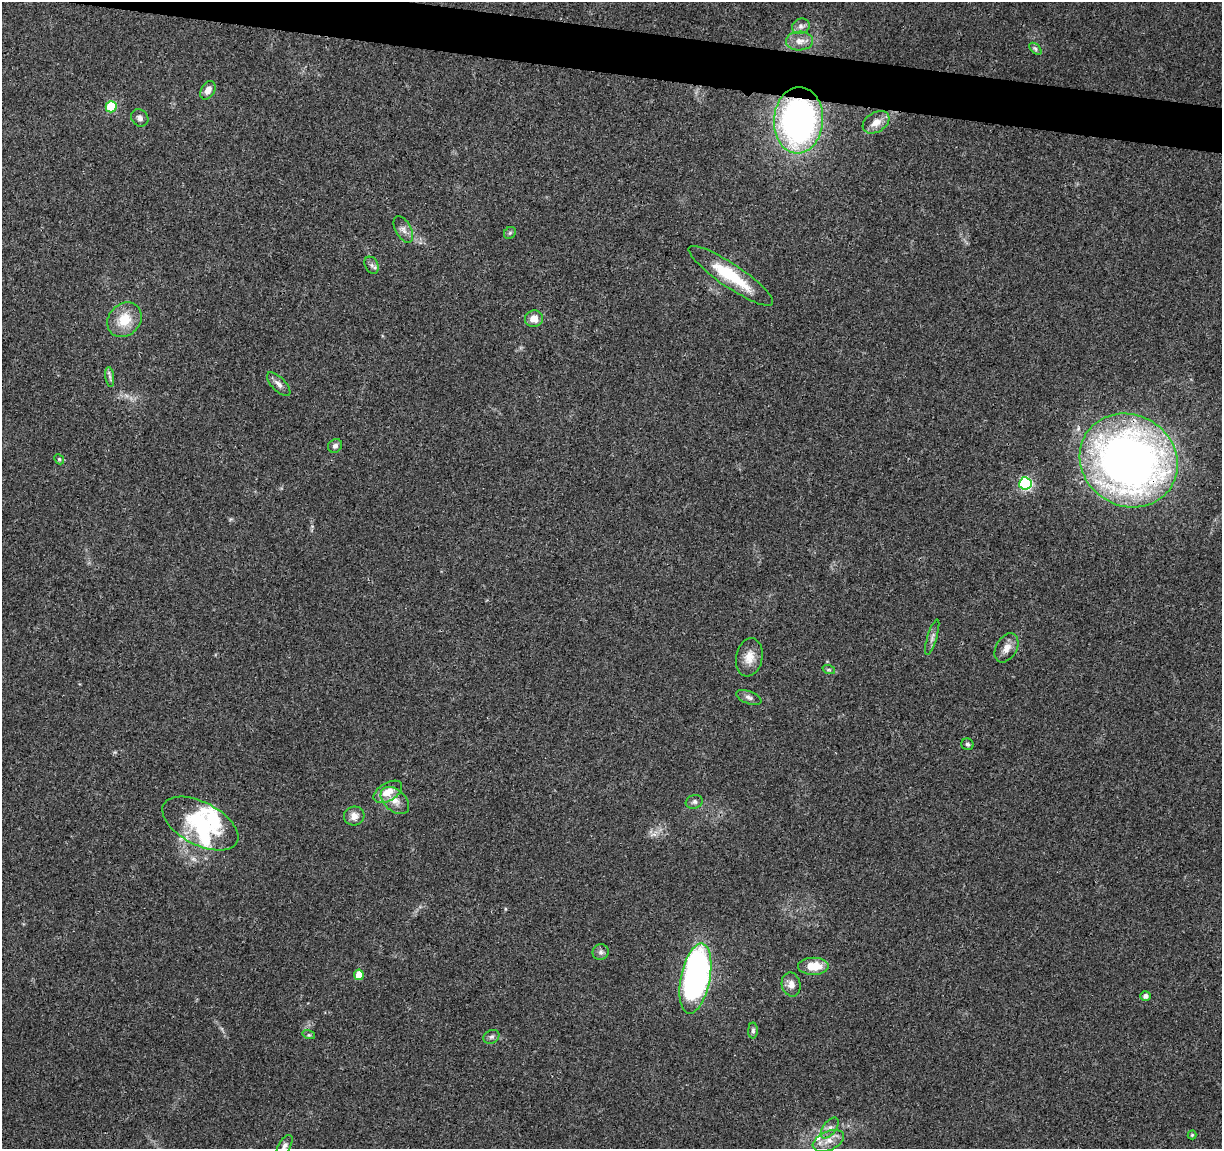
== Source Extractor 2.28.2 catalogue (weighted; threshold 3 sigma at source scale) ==
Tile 11 of 4 x 4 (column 3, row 3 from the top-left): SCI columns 2447-3666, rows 1378-2524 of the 4906 x 5106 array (HDU 1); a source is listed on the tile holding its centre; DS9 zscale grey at full resolution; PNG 1224 x 1151 px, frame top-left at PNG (2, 2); each listed source drawn as its Kron ellipse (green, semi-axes under 4 px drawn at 4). Shown black and unused: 3% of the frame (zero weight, under 3 of 4 exposures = <1% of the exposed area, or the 3 px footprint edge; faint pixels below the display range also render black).
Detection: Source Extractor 2.28.2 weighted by HDU 2 'WHT'; one run over the whole footprint, this tile lists its part. Background 0.0368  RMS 0.0035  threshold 0.0156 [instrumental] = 3 sigma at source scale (4.5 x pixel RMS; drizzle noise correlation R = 1.50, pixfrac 1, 0.0396/0.0396 arcsec/px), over >= 5 px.
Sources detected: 48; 1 inside a brighter object's white glare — neither listed nor drawn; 3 inside a brighter listed object's ellipse — not listed separately; the other 44 listed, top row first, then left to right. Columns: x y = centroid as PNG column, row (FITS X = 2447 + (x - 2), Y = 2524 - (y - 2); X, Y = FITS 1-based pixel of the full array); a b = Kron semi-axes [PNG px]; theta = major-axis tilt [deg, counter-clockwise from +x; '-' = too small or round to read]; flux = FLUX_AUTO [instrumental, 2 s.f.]
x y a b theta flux
801 26 9 7 24 1.4
800 41 13 9 1 2.7
1035 49 7 4 -44 0.7
208 90 10 6 59 2.6
111 107 5 5 - 21
140 118 9 8 - 1.4
798 120 33 24 87 120
876 122 14 10 32 3.8
403 229 14 7 -61 1.9
510 233 6 5 - 0.65
372 265 9 6 -59 1.2
731 276 50 11 -34 17
534 319 9 8 - 3.2
124 320 19 15 46 7.8
110 377 10 4 -83 0.93
279 384 15 7 -45 1.9
335 446 7 6 - 1
59 459 6 4 -46 0.46
1129 460 50 45 -32 270
1025 483 6 6 - 48
932 637 18 4 73 1.5
1006 648 16 10 59 3
749 657 19 13 79 4.5
829 670 6 4 -18 0.55
749 697 13 6 -21 1.3
967 744 6 5 - 0.8
388 792 16 9 31 4.6
395 800 17 10 -42 3.7
694 802 9 6 17 0.95
354 816 10 9 - 2.8
200 824 41 21 -28 24
601 952 8 7 - 1.1
813 966 15 8 0 7.2
359 975 5 5 - 6.6
695 978 36 14 79 130
791 984 12 9 -77 2.5
1146 996 5 5 - 1.4
753 1031 8 4 89 0.76
309 1035 6 4 -17 0.49
491 1037 8 6 30 0.96
830 1128 12 6 53 1.8
1192 1135 4 4 - 0.45
828 1141 16 9 24 3.7
284 1146 12 6 60 1.4
Overlapping masked pixels (flux is a lower limit): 2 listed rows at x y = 798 120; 1129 460
Isophote crosses this tile's border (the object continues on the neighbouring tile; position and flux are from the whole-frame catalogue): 2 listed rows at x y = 1129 460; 284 1146